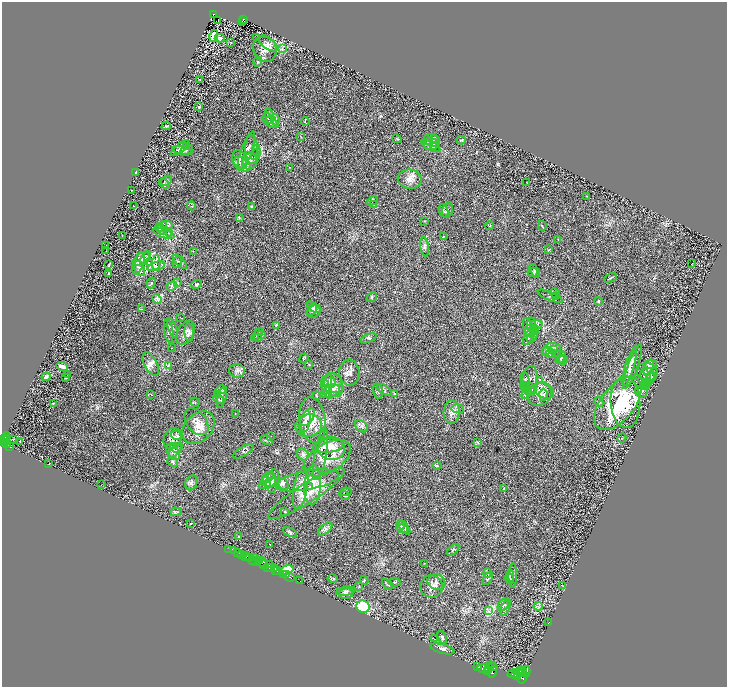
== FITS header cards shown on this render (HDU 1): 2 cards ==
NAXIS1  =                 1450
NAXIS2  =                 1369

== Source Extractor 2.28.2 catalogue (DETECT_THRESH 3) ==
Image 1450 x 1369 px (HDU 1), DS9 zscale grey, zoomed out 1/2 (1 PNG px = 2 x 2 image px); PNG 729 x 689 px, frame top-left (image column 2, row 1369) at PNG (2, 2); each listed source drawn as its Kron ellipse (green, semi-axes under 4 px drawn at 4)
Background 0.591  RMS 0.031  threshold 0.092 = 3 sigma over >= 5 px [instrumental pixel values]
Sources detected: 329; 25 cannot appear on this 1/2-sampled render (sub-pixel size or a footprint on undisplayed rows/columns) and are neither listed nor drawn; the other 304 listed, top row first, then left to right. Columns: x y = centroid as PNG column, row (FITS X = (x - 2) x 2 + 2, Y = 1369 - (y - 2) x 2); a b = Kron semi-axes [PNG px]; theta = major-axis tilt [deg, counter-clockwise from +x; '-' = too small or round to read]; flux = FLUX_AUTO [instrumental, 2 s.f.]
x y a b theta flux
213 14 2 2 - 63
244 19 2 2 - 110
218 21 2 1 - 4.1
242 21 2 1 - 5.2
214 36 6 4 73 38
257 37 3 2 - 3.2
220 38 5 4 - 9.6
231 43 2 1 - 2.9
268 44 11 5 -34 25
265 49 13 11 -68 58
282 49 4 3 - 7.5
258 62 5 2 - 4.5
199 80 2 2 - 2.3
199 107 2 2 - 8.4
270 116 8 2 -76 8
268 118 6 4 -74 11
275 120 5 4 - 11
270 122 9 3 -24 15
305 122 4 2 - 3.5
166 126 5 2 - 7.8
300 136 3 2 - 2.1
397 139 5 3 - 5.1
434 139 4 3 - 5.4
432 140 8 5 -22 16
461 140 4 3 - 6.2
429 143 6 3 71 8.3
434 144 5 2 - 6.1
186 146 3 2 - 2.9
431 146 10 4 -26 15
180 148 11 4 40 14
187 150 7 3 28 7.6
252 150 14 6 -86 37
256 150 5 2 - 7.7
182 151 10 3 -12 14
246 151 20 5 70 39
256 154 6 3 60 10
248 156 3 2 - 16
239 160 10 7 -73 27
250 161 8 7 - 28
240 163 7 5 -24 20
246 167 4 2 - 6.3
289 167 3 2 - 2.3
135 173 3 2 - 19
410 179 12 9 -8 45
166 181 6 3 36 8.3
527 183 3 2 - 2.2
164 184 6 3 -38 7.2
132 190 3 1 - 4.4
587 196 3 1 - 1.8
373 201 6 4 29 8.7
374 204 4 2 - 4.6
133 206 2 1 - 1.7
192 206 4 2 - 4.7
252 207 4 3 - 4.2
447 210 8 5 72 14
444 211 7 2 -71 4.8
239 217 4 3 - 4.6
425 221 3 2 - 3
167 225 6 3 2 10
490 225 4 3 - 4
162 226 6 4 42 12
542 226 5 2 - 3.9
161 229 6 3 -48 10
169 233 4 3 - 5.9
164 234 11 3 -18 16
122 235 2 2 - 2.5
443 237 3 2 - 3.1
558 239 3 3 - 3.8
106 245 2 1 - 1.1
425 246 10 4 -82 16
549 250 4 2 - 3.3
106 251 2 1 - 1.5
194 251 3 1 - 1.9
145 258 8 3 55 12
141 259 9 5 32 21
149 262 3 2 - 130
177 262 6 3 66 7.6
180 262 9 3 -47 7.3
139 263 12 5 71 25
156 263 7 2 83 11
109 264 3 2 - 4.2
691 264 2 1 - 34
156 266 9 3 17 13
140 268 8 5 -66 18
535 271 7 3 -63 10
533 272 5 4 - 9.9
109 273 2 1 - 3.5
610 278 7 2 24 7.2
177 282 3 2 - 3.2
151 283 5 2 - 4.9
197 284 5 3 - 7.6
172 286 5 3 - 9
555 293 5 3 - 7.9
550 296 13 3 -23 9.6
556 296 3 2 - 4.3
372 297 5 3 - 5.2
157 299 5 4 - 11
599 301 4 3 - 6
313 307 8 4 -36 14
141 309 3 3 - 3.8
312 310 6 4 61 13
314 311 8 5 25 14
180 318 3 1 - 2.1
531 324 7 3 83 9.6
536 324 6 4 10 14
276 325 4 4 - 5.6
172 328 10 3 -68 14
529 328 10 5 -72 21
534 329 5 2 - 4.7
169 331 12 4 -81 18
189 332 9 4 -86 20
528 332 4 3 - 7.5
186 333 12 8 63 34
257 335 7 2 51 5.3
261 335 4 2 - 5
533 335 8 3 58 14
529 336 10 4 58 21
258 338 4 3 - 5.1
368 338 8 4 22 9.2
171 348 2 1 - 1.5
554 348 7 2 -19 10
553 350 3 2 - 3.6
545 351 3 2 - 4
548 352 6 4 -45 11
551 353 5 3 - 9.2
304 358 5 2 - 5.3
561 358 7 4 55 13
561 360 4 3 - 7.9
563 360 5 4 - 9.6
151 364 13 6 -61 33
309 364 2 2 - 1.8
650 364 7 4 2 10
168 365 3 2 - 4.3
62 366 6 3 -15 26
630 366 21 4 74 36
632 367 24 5 70 37
648 368 8 4 75 15
237 371 8 7 - 22
349 372 13 10 -87 36
647 372 10 9 - 28
68 375 2 1 - 1.3
651 376 5 3 - 8.4
46 377 4 3 - 18
65 377 3 2 - 13
646 378 9 5 -73 23
650 379 7 3 71 11
525 380 9 4 -78 12
540 380 3 2 - 3.3
329 381 7 5 -47 15
530 381 15 8 86 47
327 384 11 4 77 20
334 385 12 9 -74 44
645 385 4 3 - 9.7
525 387 4 4 - 9.8
327 389 11 3 -70 17
333 389 7 4 1 12
530 389 7 4 -59 14
221 390 5 4 - 12
384 390 8 3 -36 11
544 390 10 7 -31 37
332 391 12 5 17 34
378 391 7 5 -75 10
642 391 6 6 - 15
527 392 7 3 61 14
151 394 3 2 - 3.6
394 394 3 2 - 3.8
539 394 12 10 32 53
218 395 3 2 - 3.3
543 395 6 3 90 7.5
316 396 3 2 - 3
222 397 11 3 74 12
219 399 5 2 - 5.1
195 402 5 1 - 3.6
599 402 5 3 - 6.5
625 402 26 15 -87 200
53 403 2 2 - 3.3
618 403 31 17 51 590
458 409 6 4 -3 13
452 412 12 8 86 36
235 414 2 1 - 1.5
307 417 10 5 55 27
312 420 23 13 -82 89
197 422 15 9 -53 51
305 422 11 5 75 28
309 426 13 11 12 66
361 426 7 5 -39 16
198 428 18 13 45 84
176 435 5 4 - 11
5 437 5 2 - 89
271 437 2 2 - 2
622 438 5 1 - 2.8
6 439 2 2 - 340
14 439 3 1 - 2.5
172 439 11 8 70 40
266 440 6 3 -27 9.4
6 441 4 2 - 520
20 441 3 2 - 5.8
3 442 3 2 - 540
477 442 3 3 - 4.8
7 444 4 2 - 380
9 446 3 2 - 270
328 446 16 7 10 42
176 448 6 4 -8 13
332 449 13 11 1 63
176 450 9 3 45 19
244 451 11 4 32 14
173 452 9 5 -59 29
303 454 6 5 - 14
321 454 26 6 80 40
327 458 26 14 31 110
172 462 5 4 - 8.9
49 464 3 1 - 1.7
437 465 4 3 - 5.3
268 477 6 3 50 11
270 480 7 6 - 26
307 480 32 9 11 110
273 481 12 6 82 24
266 482 5 4 - 10
191 483 8 5 65 17
269 484 10 4 19 17
283 484 6 4 -53 13
101 485 2 1 - 1.8
313 485 20 8 86 78
309 487 3 2 - 3.9
301 488 21 7 79 58
504 489 2 2 - 2.5
346 492 6 2 7 4.4
306 493 44 10 33 140
345 495 5 3 - 6.3
176 512 5 4 - 7.9
285 512 4 3 - 4.4
191 523 2 2 - 4.1
400 526 4 3 - 5.5
404 527 8 3 -55 8.3
325 529 8 4 41 20
403 529 5 2 - 5.3
290 532 7 4 -28 11
239 536 3 2 - 2.7
270 544 3 2 - 2.7
229 549 2 1 - 37
453 550 7 4 43 9
234 551 3 1 - 47
238 553 2 2 - 190
242 555 2 2 - 1300
246 556 3 1 - 60
247 556 3 2 - 52
250 558 3 2 - 130
254 558 3 2 - 370
252 560 2 1 - 46
259 560 3 1 - 600
255 561 2 1 - 600
262 562 4 2 - 470
424 563 3 1 - 1.8
264 564 3 2 - 380
269 564 2 1 - 670
267 567 2 2 - 530
271 568 4 3 - 610
275 568 3 1 - 610
276 570 3 1 - 450
278 570 2 2 - 540
286 570 7 3 17 910
488 573 5 2 - 4.7
284 574 2 2 - 510
287 575 2 1 - 850
513 575 12 3 89 11
510 576 6 2 81 6
289 577 5 3 - 1100
488 578 7 3 61 7.2
333 579 5 3 - 8.9
510 579 5 2 - 4.7
299 581 3 1 - 69
364 581 4 2 - 5
394 582 6 4 -11 10
436 582 9 7 -20 29
387 584 6 3 -45 9.8
359 586 4 2 - 3.6
431 586 11 11 - 45
563 586 2 1 - 1.4
346 591 9 4 8 17
346 593 7 5 12 15
503 605 6 5 - 12
538 606 4 2 - 6.4
363 607 7 6 - 340
505 607 9 4 66 14
488 611 4 2 - 6
549 622 2 1 - 1.3
442 637 7 3 -66 8.7
435 639 2 1 - 2.4
442 649 12 4 -15 23
490 666 3 2 - 2000
478 667 2 1 - 190
493 667 4 2 - 4000
489 668 2 2 - 1600
484 669 7 4 -9 12000
487 671 2 2 - 2000
521 671 5 2 - 2300
492 672 6 3 75 4200
523 672 4 2 - 2200
526 672 6 3 77 1400
519 673 3 2 - 1800
513 674 6 3 18 5100
516 675 4 2 - 3600
518 676 2 2 - 1900
523 677 7 3 71 3800
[25 sub-pixel or undisplayed-footprint detections neither listed nor drawn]